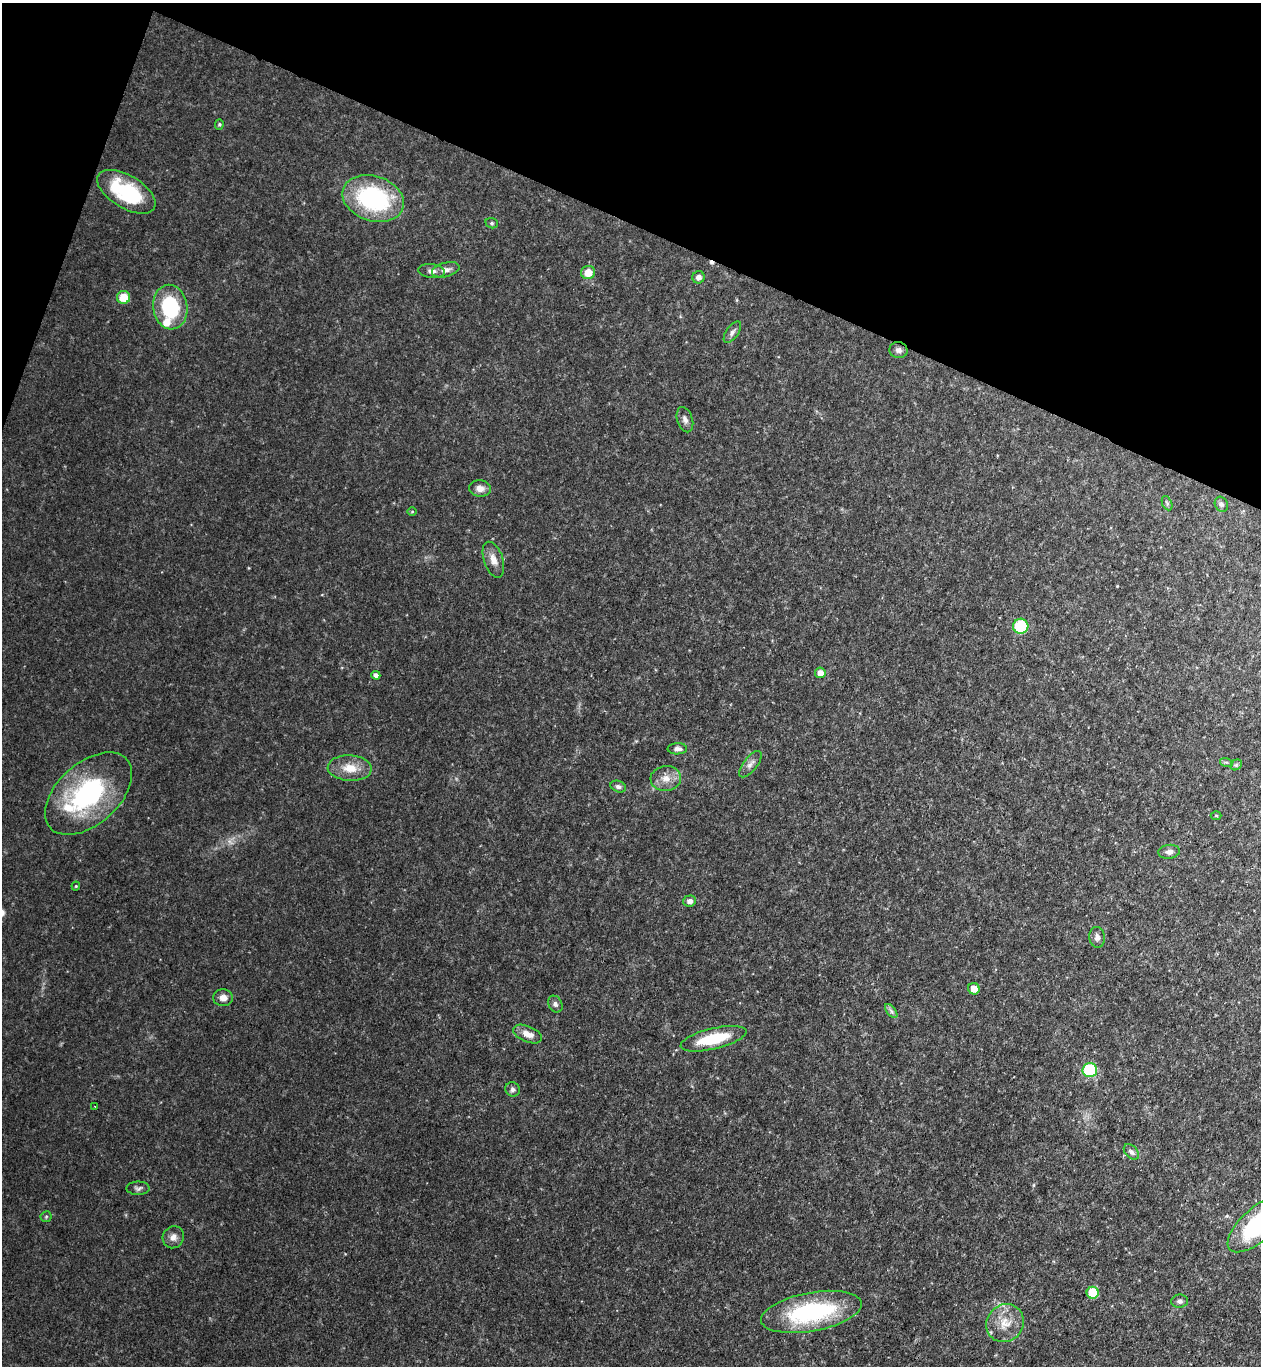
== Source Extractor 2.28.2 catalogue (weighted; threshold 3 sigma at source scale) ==
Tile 2 of 4 x 4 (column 2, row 1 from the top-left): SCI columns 1452-2710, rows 4118-5481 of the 5551 x 5506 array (HDU 1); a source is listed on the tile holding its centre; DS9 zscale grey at full resolution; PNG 1263 x 1368 px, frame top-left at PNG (2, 3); each listed source drawn as its Kron ellipse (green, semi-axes under 4 px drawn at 4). Shown black and unused: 18% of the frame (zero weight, under 3 of 4 exposures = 5% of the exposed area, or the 3 px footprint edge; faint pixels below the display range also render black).
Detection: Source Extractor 2.28.2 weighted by HDU 2 'WHT'; one run over the whole footprint, this tile lists its part. Background 0.106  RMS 0.0082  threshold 0.0369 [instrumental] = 3 sigma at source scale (4.5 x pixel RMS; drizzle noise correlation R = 1.50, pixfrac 1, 0.05/0.05 arcsec/px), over >= 5 px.
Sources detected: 56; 1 too faint to see at this stretch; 1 cosmic-ray / hot-pixel residue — neither listed nor drawn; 2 inside a brighter listed object's ellipse — not listed separately; the other 52 listed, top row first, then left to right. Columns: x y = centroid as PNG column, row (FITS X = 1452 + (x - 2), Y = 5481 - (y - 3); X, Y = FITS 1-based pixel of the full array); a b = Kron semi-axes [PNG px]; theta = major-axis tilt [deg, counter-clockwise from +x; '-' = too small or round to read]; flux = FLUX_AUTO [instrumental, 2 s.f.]
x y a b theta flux
219 124 5 4 - 1.1
126 192 32 16 -31 57
373 199 31 22 -18 100
492 223 6 5 - 1.4
446 270 14 7 15 4.6
432 271 13 7 -7 4.1
588 272 7 6 - 13
698 277 6 6 - 4.2
123 297 6 6 - 17
170 307 22 17 -81 57
732 332 12 6 55 3.1
898 350 9 8 - 3.2
685 420 13 7 -72 3.8
480 489 11 8 -3 5.5
1167 503 7 4 -66 1.6
1221 504 8 6 -65 2
412 512 5 3 - 0.8
493 560 19 9 -71 7.6
1021 626 7 7 - 47
820 673 5 5 - 7.3
376 675 4 4 - 3.4
677 749 10 5 1 3.4
1226 762 6 4 -17 1.1
750 764 16 7 52 4.3
1236 765 6 4 42 1.4
350 768 22 12 -3 15
666 778 15 12 4 9.7
618 786 8 5 -20 2.6
88 794 51 31 42 110
1216 815 5 3 - 0.78
1169 852 11 7 5 3.8
76 886 4 4 - 0.88
690 901 6 5 - 3.6
1097 937 10 7 -85 3.7
974 989 6 5 - 9
223 998 10 8 -3 5.3
555 1004 9 6 -58 3
891 1011 8 4 -53 2.2
528 1034 15 8 -23 7.9
713 1039 34 10 13 35
1090 1070 7 7 - 56
513 1089 7 7 - 2.7
95 1107 3 2 - 0.71
1131 1152 9 6 -46 2.3
138 1188 11 6 1 2.7
46 1217 6 5 - 1.2
1258 1224 38 16 42 84
173 1237 11 10 - 5.3
1093 1293 6 6 - 29
1180 1301 8 6 6 2.7
811 1312 51 19 10 110
1005 1323 20 18 49 17
Isophote crosses this tile's border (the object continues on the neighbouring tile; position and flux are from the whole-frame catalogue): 1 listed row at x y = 1258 1224